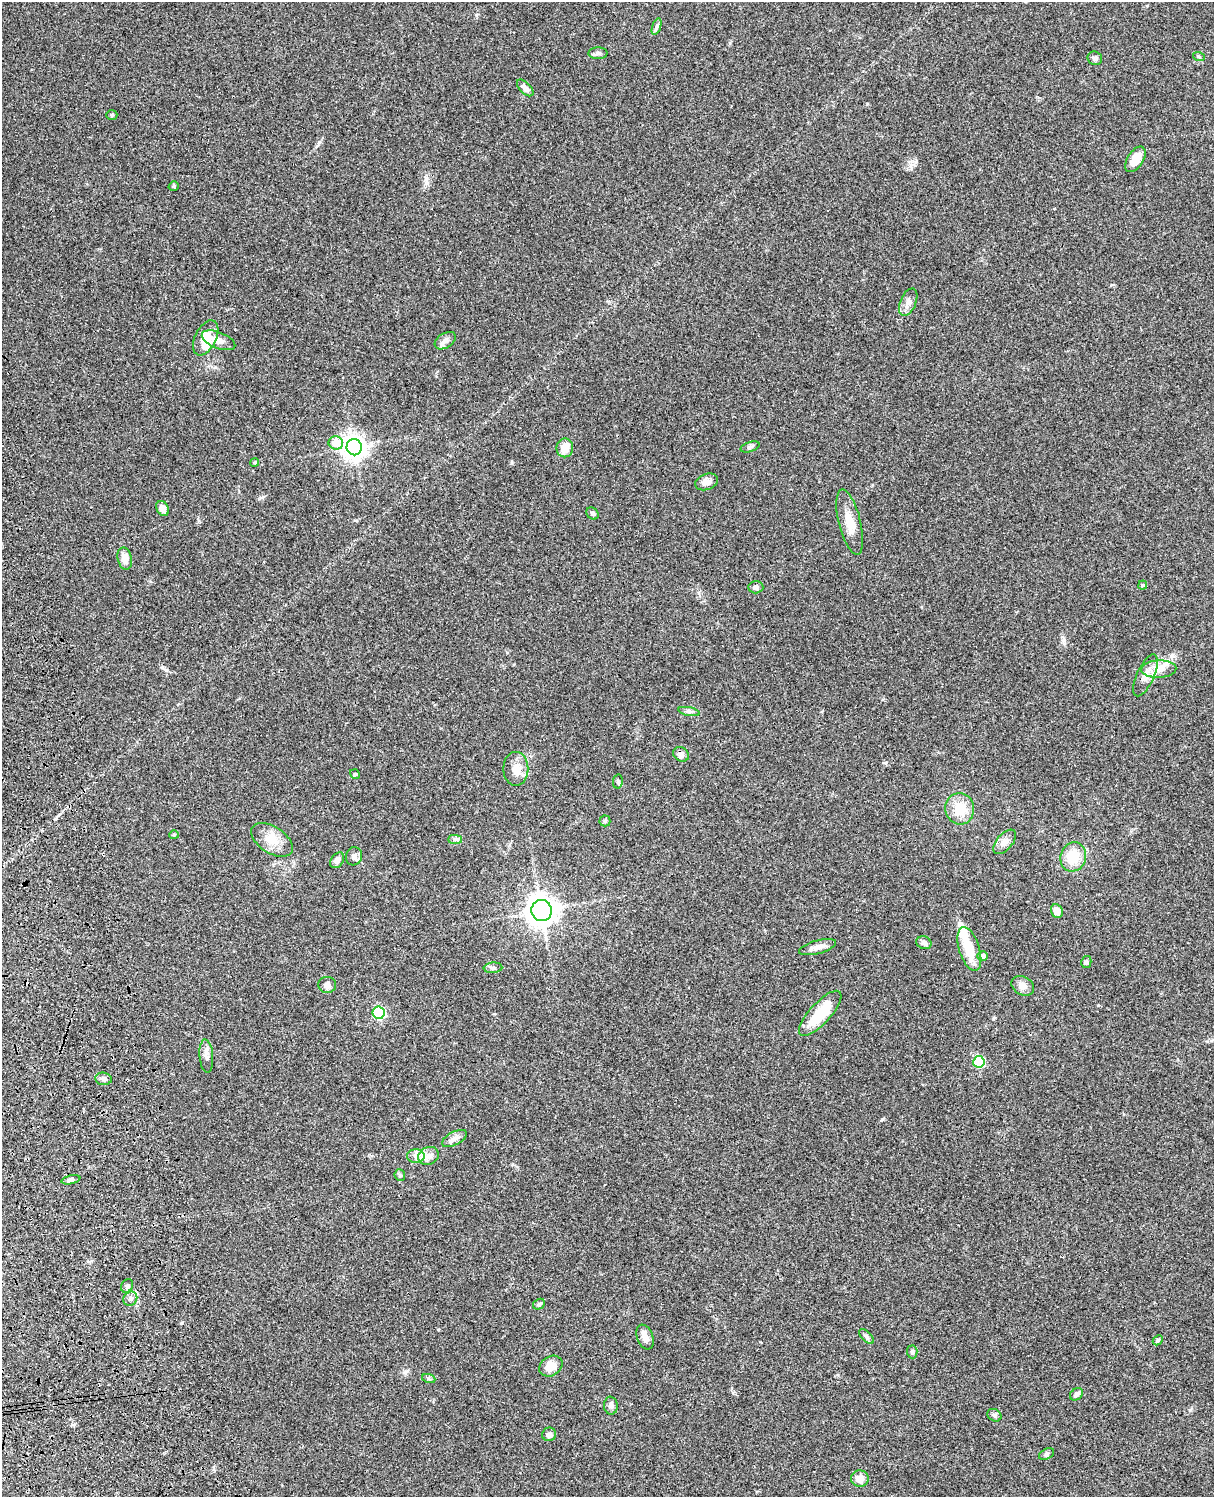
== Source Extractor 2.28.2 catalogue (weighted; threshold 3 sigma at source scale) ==
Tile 7 of 4 x 3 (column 3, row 2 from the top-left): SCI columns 2546-3757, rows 1773-3267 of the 5087 x 4926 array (HDU 1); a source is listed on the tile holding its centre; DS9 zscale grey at full resolution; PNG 1216 x 1499 px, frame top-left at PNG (2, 2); each listed source drawn as its Kron ellipse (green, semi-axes under 4 px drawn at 4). Shown black and unused: <1% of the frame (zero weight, under 3 of 4 exposures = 6% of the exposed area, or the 3 px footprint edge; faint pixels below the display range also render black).
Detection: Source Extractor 2.28.2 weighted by HDU 2 'WHT'; one run over the whole footprint, this tile lists its part. Background 0.104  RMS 0.0065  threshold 0.0292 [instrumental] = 3 sigma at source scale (4.5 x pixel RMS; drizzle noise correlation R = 1.50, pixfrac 1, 0.05/0.05 arcsec/px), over >= 5 px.
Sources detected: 78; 2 inside a brighter object's white glare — neither listed nor drawn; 1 inside a brighter listed object's ellipse — not listed separately; the other 75 listed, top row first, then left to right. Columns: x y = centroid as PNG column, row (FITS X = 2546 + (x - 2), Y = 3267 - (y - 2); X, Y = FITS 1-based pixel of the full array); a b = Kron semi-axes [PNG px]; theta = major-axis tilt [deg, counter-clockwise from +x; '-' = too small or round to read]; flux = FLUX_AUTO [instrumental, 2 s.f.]
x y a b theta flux
657 26 9 3 71 1.3
598 53 9 6 1 1.7
1199 57 6 4 -20 0.72
1095 58 7 6 - 1.6
525 88 10 5 -46 2.6
112 115 5 4 - 1
1135 159 14 8 57 9
174 186 5 4 - 1.1
908 302 14 8 67 3.6
206 338 19 10 63 9.8
218 340 18 8 -21 6
445 341 11 7 33 3
336 443 7 6 - 12
354 447 8 7 - 510
750 447 10 5 19 1.4
565 448 9 8 - 7.7
255 462 4 3 - 0.63
707 482 12 8 18 3.7
163 508 8 6 -61 4.1
592 513 7 5 -45 1.4
850 522 33 11 -76 10
125 559 11 7 -77 5.9
1143 585 4 4 - 0.67
756 587 7 6 - 1.9
1159 669 17 9 2 6.9
1145 675 22 8 65 6.3
689 711 11 4 -11 1.7
681 754 8 7 - 2.3
516 769 17 12 -90 8
355 774 5 4 - 0.86
618 781 7 5 81 0.98
960 809 16 14 -76 13
605 821 5 5 - 1
174 835 4 4 - 0.69
455 839 7 4 0 1.5
272 840 23 13 -33 10
1005 842 15 8 49 3.7
354 856 9 8 - 2.4
1073 857 15 12 73 15
337 860 8 6 55 2.4
542 911 10 10 - 730
1057 911 7 5 -64 5
924 943 8 6 -23 2.1
818 947 19 6 15 4.2
969 949 23 10 -72 14
983 956 5 5 - 2.9
1086 962 6 5 - 1.3
493 968 9 5 4 1.7
327 985 9 8 - 2.4
1023 986 12 9 -30 3.8
379 1013 6 6 - 64
820 1013 29 10 47 21
206 1056 17 7 -85 3.2
979 1062 6 5 - 43
103 1079 8 6 -9 1.9
454 1138 14 6 27 3.1
416 1156 8 7 - 2.8
428 1156 10 8 24 3.9
400 1175 6 5 - 0.95
71 1180 10 4 13 1.3
127 1286 7 5 62 1.5
130 1299 7 6 - 2.1
539 1304 6 5 - 1.1
866 1336 9 4 -46 1.4
645 1337 13 8 -69 3.8
1158 1340 6 4 47 0.9
912 1352 6 5 - 1.1
551 1366 12 9 33 6.9
429 1379 7 4 -20 1
1076 1394 7 5 40 1.8
611 1406 9 7 -83 2.1
994 1415 7 6 - 1.4
549 1434 7 6 - 2.1
1046 1454 8 5 27 1.3
860 1478 9 8 - 5.4
Unlisted compact peaks at least as high as the median listed source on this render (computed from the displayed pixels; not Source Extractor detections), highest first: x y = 882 1119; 512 463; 319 142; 993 1019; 1064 640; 1190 1410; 405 1372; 1098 1005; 182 1323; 730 43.